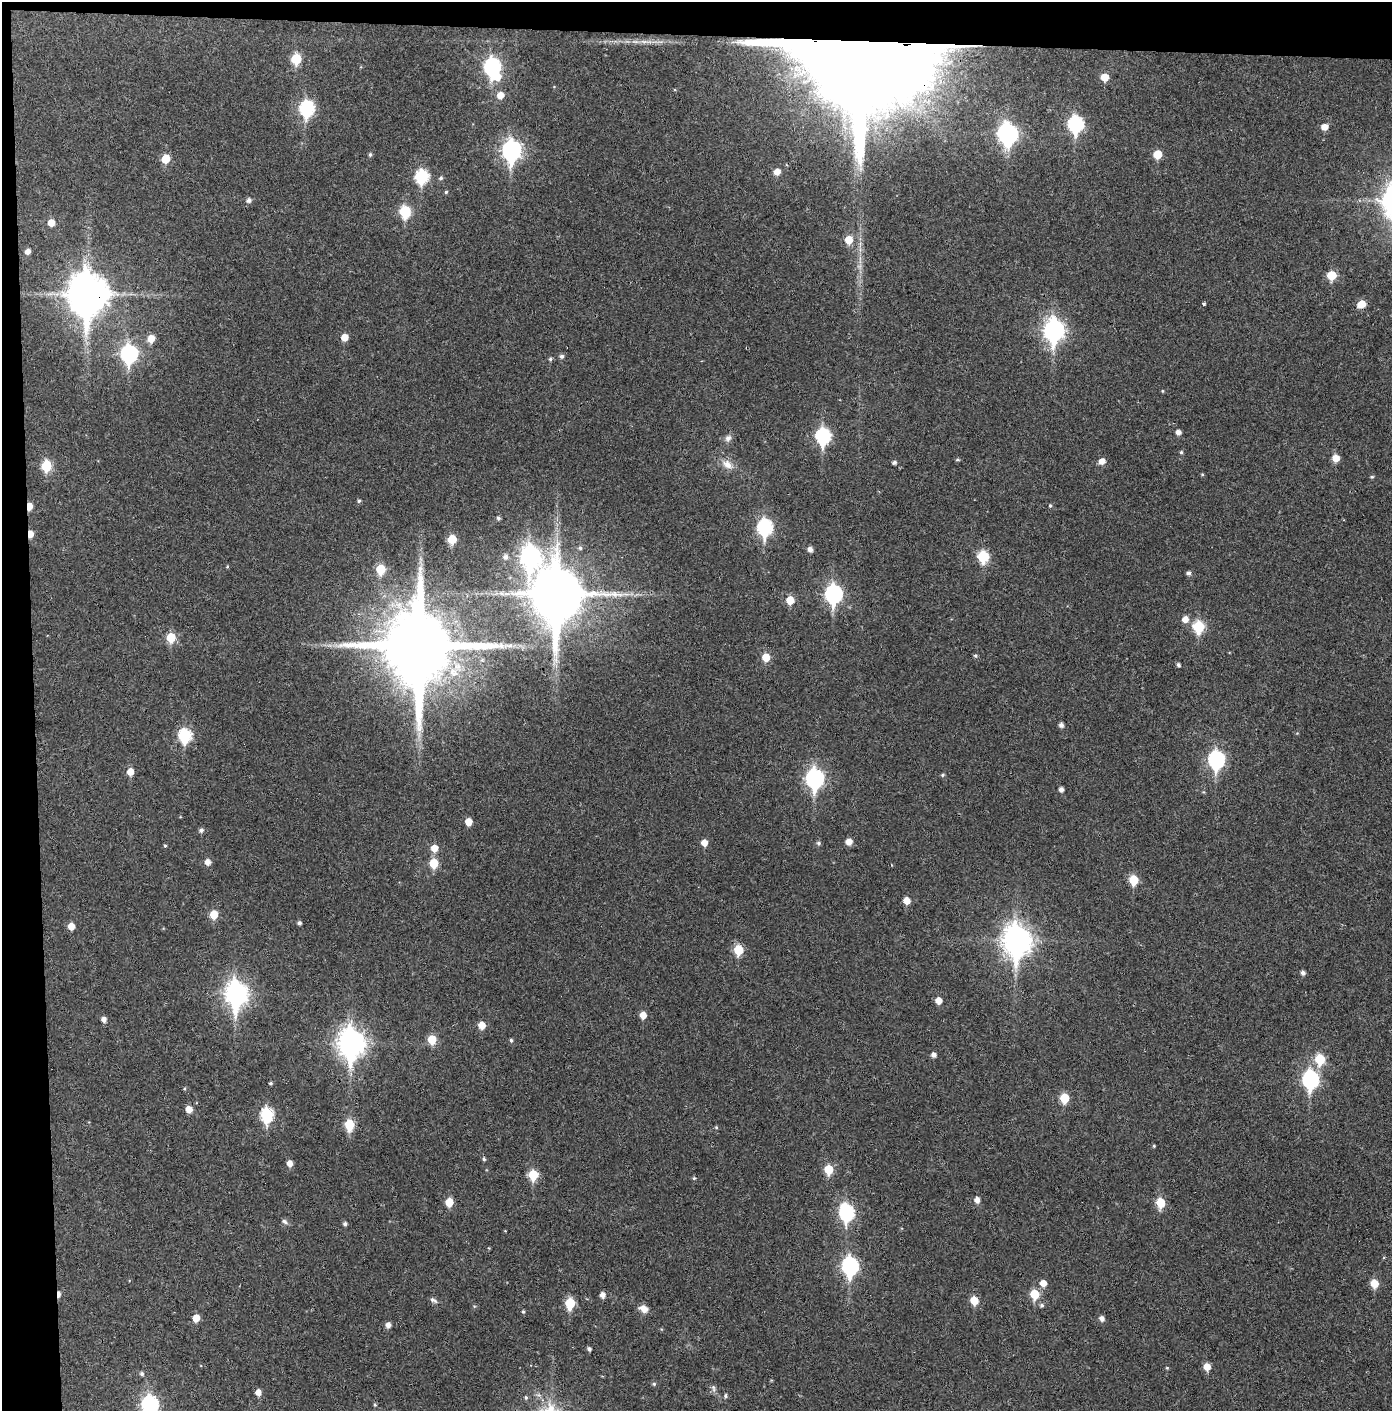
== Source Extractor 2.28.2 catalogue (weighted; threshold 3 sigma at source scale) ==
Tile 1 of 3 x 3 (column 1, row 1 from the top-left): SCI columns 74-1463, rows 2821-4229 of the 4314 x 4236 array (HDU 1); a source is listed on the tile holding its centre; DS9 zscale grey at full resolution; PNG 1394 x 1413 px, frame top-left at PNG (2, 2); no overlay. Shown black and unused: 5% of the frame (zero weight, under 3 of 4 exposures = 6% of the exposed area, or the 3 px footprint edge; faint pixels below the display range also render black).
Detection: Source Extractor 2.28.2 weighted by HDU 2 'WHT'; one run over the whole footprint, this tile lists its part. Background 0.0383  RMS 0.0055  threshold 0.0249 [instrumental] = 3 sigma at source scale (4.5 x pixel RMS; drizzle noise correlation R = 1.50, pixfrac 1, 0.05/0.05 arcsec/px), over >= 5 px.
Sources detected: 152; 3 inside a brighter object's white glare — not listed; the other 149 listed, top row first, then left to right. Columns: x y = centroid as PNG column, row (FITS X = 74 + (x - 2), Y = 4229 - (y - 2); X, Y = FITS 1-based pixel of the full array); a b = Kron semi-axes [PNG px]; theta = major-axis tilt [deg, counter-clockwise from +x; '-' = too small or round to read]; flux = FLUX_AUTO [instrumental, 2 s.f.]
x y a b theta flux
643 41 7 4 -19 1.4
862 44 58 25 -2 46000
296 59 6 6 - 23
492 67 9 8 - 110
1105 77 6 5 - 8.2
500 95 7 6 - 5.4
307 108 8 7 - 81
1076 124 9 7 87 88
1324 127 6 5 - 4.6
1007 134 10 9 - 180
511 151 10 8 84 210
1157 154 6 6 - 11
370 155 5 5 - 0.99
165 159 6 6 - 12
777 172 6 5 - 4.4
422 176 8 7 - 53
441 178 5 5 - 0.93
446 192 5 4 - 0.67
249 200 6 6 - 1.7
405 212 7 6 - 34
51 223 6 6 - 5.1
849 240 7 6 - 9
27 251 5 4 - 2.6
1332 275 6 6 - 15
88 294 14 12 89 1600
1361 304 7 6 - 7.4
1054 330 10 8 88 260
344 337 6 6 - 5.9
151 338 7 6 - 6.5
129 354 9 7 85 120
562 356 5 5 - 1.4
550 359 5 5 - 0.95
1162 391 5 3 - 0.44
1178 432 5 5 - 2.4
823 436 9 7 89 78
728 438 9 8 - 2.3
1181 452 4 4 - 0.72
1336 458 6 6 - 6
957 460 6 3 0 0.73
1102 461 6 6 - 3.8
894 462 5 4 - 1.3
727 464 16 10 -36 5
46 466 7 6 - 25
1202 474 5 3 - 0.51
1372 477 5 4 - 0.73
359 501 5 4 - 0.92
29 506 6 4 85 6.7
1050 506 4 4 - 0.68
498 518 5 4 - 1.1
765 527 9 7 89 82
30 534 6 4 86 5.6
452 539 6 5 - 13
810 549 5 5 - 2.4
530 556 35 21 -65 240
505 557 7 6 - 2
983 557 7 6 - 34
227 567 4 3 - 0.45
381 569 7 6 - 15
1188 573 5 5 - 1.5
556 594 16 14 75 3300
833 594 9 7 89 130
790 600 6 6 - 9.7
1185 619 7 7 - 3.9
1198 627 7 6 - 33
171 638 6 6 - 15
420 646 21 19 89 7500
975 655 5 5 - 0.97
766 657 6 6 - 8.5
556 660 7 4 -71 1.8
1178 665 5 4 - 1.2
1061 725 5 4 - 2
185 735 8 6 89 53
1216 760 9 7 -89 110
130 772 6 5 - 5.9
943 775 5 4 - 0.79
815 778 9 7 -90 160
1061 789 4 4 - 2
468 822 6 5 - 6.1
201 830 6 5 - 1.6
849 841 6 6 - 4.3
704 843 6 6 - 4.2
818 843 5 5 - 1.2
165 846 4 4 - 0.64
434 848 6 6 - 5.6
208 862 6 5 - 3.2
434 863 7 6 - 14
1133 880 6 6 - 16
907 901 6 5 - 5.6
214 915 6 5 - 11
299 923 4 4 - 1.3
71 926 6 5 - 5
1017 940 12 10 -85 630
738 950 6 6 - 18
1303 973 5 5 - 1.8
236 994 11 8 -89 310
938 1000 6 5 - 4.5
643 1015 6 5 - 5.1
104 1019 5 5 - 2.5
482 1025 6 5 - 6.6
432 1039 6 6 - 13
511 1040 5 4 - 0.86
351 1043 12 9 -88 530
933 1055 5 4 - 2.3
1320 1059 7 6 - 25
1310 1080 9 7 -89 100
271 1083 3 3 - 0.77
184 1089 4 3 - 0.56
1064 1098 6 6 - 17
189 1109 6 5 - 5.5
267 1115 8 6 -89 53
349 1125 7 5 -87 23
716 1127 5 4 - 0.58
1154 1146 4 4 - 0.56
484 1159 5 5 - 0.89
290 1163 6 5 - 3.6
828 1169 6 6 - 15
533 1175 6 6 - 21
694 1178 5 4 - 0.69
977 1200 6 5 - 3.1
449 1202 6 5 - 9.9
1160 1203 7 5 -83 17
846 1212 9 7 -82 84
284 1221 8 6 -34 1.4
345 1224 5 4 - 1.3
850 1266 9 7 -86 130
1043 1283 6 6 - 4.4
1374 1283 6 6 - 9.7
59 1294 7 3 -88 2.5
1035 1294 7 6 - 16
603 1295 5 5 - 2.9
433 1300 10 5 -30 1.6
974 1300 6 5 - 11
570 1303 7 6 - 22
1042 1305 6 5 - 1
644 1309 9 7 -33 4.6
523 1311 5 4 - 0.69
196 1318 6 5 - 6.5
1102 1318 6 5 - 2.5
388 1325 6 5 - 2.8
589 1349 4 4 - 1.3
1207 1367 6 5 - 5.8
1167 1368 4 4 - 0.55
142 1374 5 5 - 1.1
654 1384 5 4 - 0.74
713 1388 11 5 -78 1.5
258 1392 6 5 - 3.8
725 1396 5 4 - 0.95
526 1397 6 5 - 0.9
150 1405 9 7 89 130
Overlapping masked pixels (flux is a lower limit): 6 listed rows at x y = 862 44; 88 294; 29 506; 30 534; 420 646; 59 1294
Isophote crosses this tile's border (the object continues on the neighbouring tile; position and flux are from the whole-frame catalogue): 1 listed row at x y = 150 1405
Unlisted compact peaks at least as high as the median listed source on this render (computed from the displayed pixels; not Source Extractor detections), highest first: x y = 1204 304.